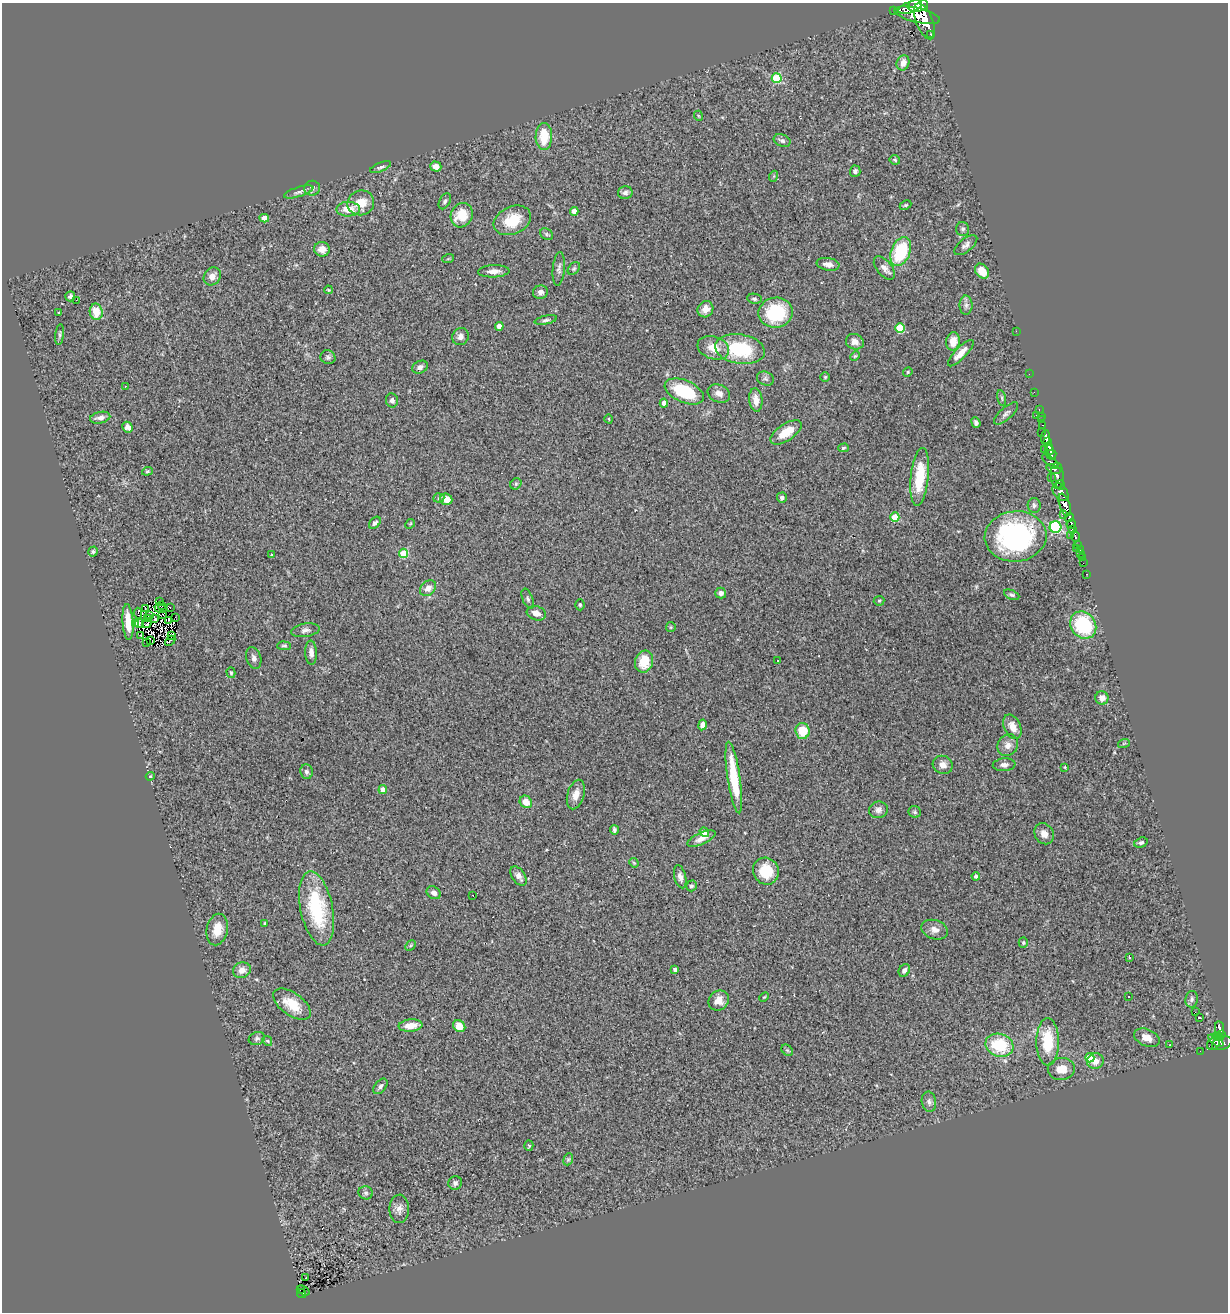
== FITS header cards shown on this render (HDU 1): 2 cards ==
NAXIS1  =                 1226
NAXIS2  =                 1310

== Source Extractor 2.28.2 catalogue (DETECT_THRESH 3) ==
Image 1226 x 1310 px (HDU 1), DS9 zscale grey, 1 PNG px = 1 image px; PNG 1230 x 1314 px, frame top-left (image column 1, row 1310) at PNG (2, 3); each listed source drawn as its Kron ellipse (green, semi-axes under 4 px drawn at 4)
Background 1.98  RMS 0.085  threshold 0.256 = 3 sigma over >= 5 px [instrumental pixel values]
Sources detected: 248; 4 with non-positive FLUX_AUTO (blend fragments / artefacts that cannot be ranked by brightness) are neither listed nor drawn; the other 244 listed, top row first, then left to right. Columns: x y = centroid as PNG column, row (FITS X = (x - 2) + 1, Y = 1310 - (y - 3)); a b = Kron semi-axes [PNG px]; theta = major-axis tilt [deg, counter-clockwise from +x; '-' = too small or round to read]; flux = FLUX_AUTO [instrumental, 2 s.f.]
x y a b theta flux
918 5 10 6 12 2400
910 7 12 5 20 1900
893 11 2 2 - 18
917 15 23 7 -13 3800
924 21 19 8 -68 3800
931 34 3 3 - 130
903 63 8 6 68 40
777 78 5 5 - 250
699 116 5 3 - 4.6
544 137 13 8 89 160
782 141 8 6 -22 18
895 160 5 4 - 8.8
381 167 11 4 22 15
436 167 5 5 - 36
855 171 5 5 - 17
774 176 5 3 - 6.1
312 188 8 7 - 22
299 192 15 5 17 22
625 193 7 6 - 16
445 201 8 5 62 13
361 203 13 12 - 100
906 205 6 4 26 7.6
348 209 12 7 0 93
574 211 4 4 - 47
462 215 12 10 61 130
264 218 5 4 - 34
512 220 19 13 25 160
963 229 7 6 - 14
546 234 7 5 -38 11
966 245 14 6 38 24
322 249 8 7 - 48
901 251 15 9 68 320
448 259 6 3 19 5.7
828 264 11 6 -9 32
884 268 14 7 -51 35
559 269 17 6 85 24
574 269 7 5 48 11
494 271 16 6 2 38
982 271 8 6 -52 82
212 276 9 8 - 47
328 290 4 3 - 5.5
540 292 7 6 - 24
70 296 5 5 - 15
754 299 7 5 -9 11
76 300 2 2 - 19
966 305 10 6 -90 24
705 309 8 7 - 51
96 312 8 6 -79 99
59 313 3 2 - 4.3
776 313 17 15 9 340
546 320 11 4 12 14
499 326 4 4 - 62
900 328 5 5 - 270
1016 331 2 2 - 86
60 335 10 3 83 11
461 337 9 8 - 27
953 341 9 7 78 79
855 342 9 7 -22 31
713 348 16 11 -19 89
740 349 25 14 -9 350
961 353 17 5 46 60
855 356 5 4 - 6.8
328 357 7 7 - 14
420 367 8 6 25 21
908 372 5 4 - 7.5
1029 374 2 2 - 15
825 377 5 5 - 7.9
765 379 9 6 -23 17
125 386 3 2 - 7.1
684 391 21 11 -23 330
1034 392 2 2 - 18
719 393 11 8 -24 40
1002 398 8 3 -78 9
392 400 7 6 - 18
756 400 12 6 -84 46
664 403 4 4 - 47
1039 409 3 2 - 17
1006 413 15 6 42 21
1036 415 2 2 - 49
1041 416 3 2 - 20
100 418 10 5 11 24
609 419 5 3 - 4
1041 420 4 2 - 42
976 423 5 4 - 18
1043 425 3 2 - 30
128 427 5 5 - 23
786 432 18 8 34 110
1041 433 3 2 - 20
1045 437 7 4 82 750
1047 441 3 3 - 310
1049 447 4 3 - 230
843 448 5 4 - 7.9
1045 450 3 2 - 27
1050 450 5 3 - 420
1051 454 5 5 - 370
1050 462 10 4 -37 310
1053 469 7 4 -19 330
147 471 5 4 - 7.2
1057 476 13 6 -87 660
920 477 29 9 84 230
1051 477 2 2 - 13
516 484 6 5 - 7.7
1060 485 5 3 - 230
1060 492 10 6 -54 800
439 498 5 5 - 10
782 498 5 5 - 17
446 499 6 5 - 62
1034 505 7 6 - 15
1065 505 11 5 -72 1400
1063 514 4 3 - 140
895 517 4 4 - 180
1069 517 4 4 - 470
375 523 7 4 48 15
410 524 5 4 - 6.2
1071 524 5 4 - 380
1055 527 6 6 - 760
1073 529 4 3 - 160
1016 536 31 25 5 1000
1071 536 3 2 - 18
1075 536 6 3 -72 180
1077 545 4 3 - 110
1077 549 3 2 - 6.8
1080 550 3 2 - 6.9
93 551 5 4 - 11
404 553 5 4 - 250
1080 553 3 3 - 36
272 555 3 2 - 4.6
1082 558 3 2 - 14
1083 563 3 2 - 6.8
1087 574 3 2 - 19
428 588 9 7 43 43
721 593 5 5 - 22
1012 595 8 4 -24 13
528 599 10 5 -68 13
879 601 5 5 - 7.7
160 602 2 2 - 5
162 605 3 2 - 3.7
580 605 5 4 - 7.2
170 607 3 2 - 2.1
146 608 3 2 - 4.5
160 609 6 2 -20 0.47
138 613 5 2 - 5.3
536 613 10 7 -18 41
163 614 3 2 - 6.3
150 615 3 2 - 0.54
175 617 2 2 - 150
148 618 3 2 - 3.9
155 619 3 2 - 6
169 620 4 2 - 3.8
128 622 18 5 -86 94
135 623 2 2 - 2.5
147 623 5 3 - 2.5
139 624 4 2 - 10
1083 625 14 12 -51 430
671 627 5 4 - 6.7
305 630 14 6 9 25
141 635 3 2 - 6
171 635 3 2 - 2.3
150 641 4 2 - 1.1
170 641 6 2 43 3.8
146 642 2 2 - 4
284 646 7 4 0 9.6
311 653 12 6 -88 32
254 658 11 7 -74 23
777 661 2 2 - 5.1
644 662 11 9 72 130
231 673 5 4 - 7
1102 698 7 6 - 37
702 725 5 4 - 44
1012 727 13 8 -66 60
802 731 8 7 - 120
1124 743 6 3 19 5.6
1008 745 11 10 - 42
943 765 10 9 - 39
1004 765 11 6 5 24
1065 767 4 2 - 4.2
306 772 7 6 - 18
150 776 4 3 - 5.9
734 777 36 6 -82 240
383 790 4 4 - 49
576 795 15 8 73 55
526 802 6 5 - 61
878 810 9 8 - 25
915 812 6 6 - 12
614 830 5 3 - 13
704 832 5 4 - 65
1044 834 11 9 -57 41
701 838 15 6 23 42
1141 843 7 5 18 15
634 863 5 4 - 5.9
766 871 13 12 - 160
519 876 11 6 -55 30
976 876 4 4 - 15
680 877 12 5 -76 25
691 886 5 5 - 11
434 893 7 6 - 24
473 895 3 2 - 5.9
317 908 37 16 -78 420
265 923 3 3 - 13
217 930 16 10 78 100
935 930 13 9 -20 38
1023 943 5 4 - 7.3
410 945 6 4 46 7.6
1129 957 3 3 - 7.7
675 969 4 3 - 13
242 970 9 7 20 39
904 970 7 5 58 25
1128 996 2 2 - 6.4
764 997 5 3 - 5.7
1192 999 8 6 80 16
719 1000 10 9 - 60
292 1004 22 11 -35 130
1195 1011 2 2 - 0.25
1200 1018 3 2 - 6.1
411 1026 12 6 6 77
459 1026 6 5 - 87
1219 1028 7 4 -81 310
1221 1035 3 3 - 190
1218 1037 5 3 - 100
257 1038 8 6 21 15
1147 1038 13 8 -22 51
267 1041 5 4 - 7.4
1216 1041 8 4 -35 540
1048 1042 24 11 -90 220
1222 1043 10 6 21 450
1213 1044 7 5 46 330
999 1045 14 11 -19 270
1169 1045 3 2 - 5.8
787 1050 6 5 - 9.7
1200 1051 2 2 - 13
1090 1058 5 4 - 160
1095 1061 8 8 - 45
1061 1069 13 11 7 75
380 1086 9 5 50 21
929 1102 10 7 -80 21
529 1146 5 4 - 7.6
568 1159 6 4 68 8.7
455 1183 7 6 - 18
366 1193 7 6 - 14
399 1209 14 10 -90 39
305 1278 3 2 - 6.8
300 1289 3 3 - 42
304 1290 6 2 -37 43
302 1294 5 4 - 160
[4 non-positive-flux detections neither listed nor drawn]